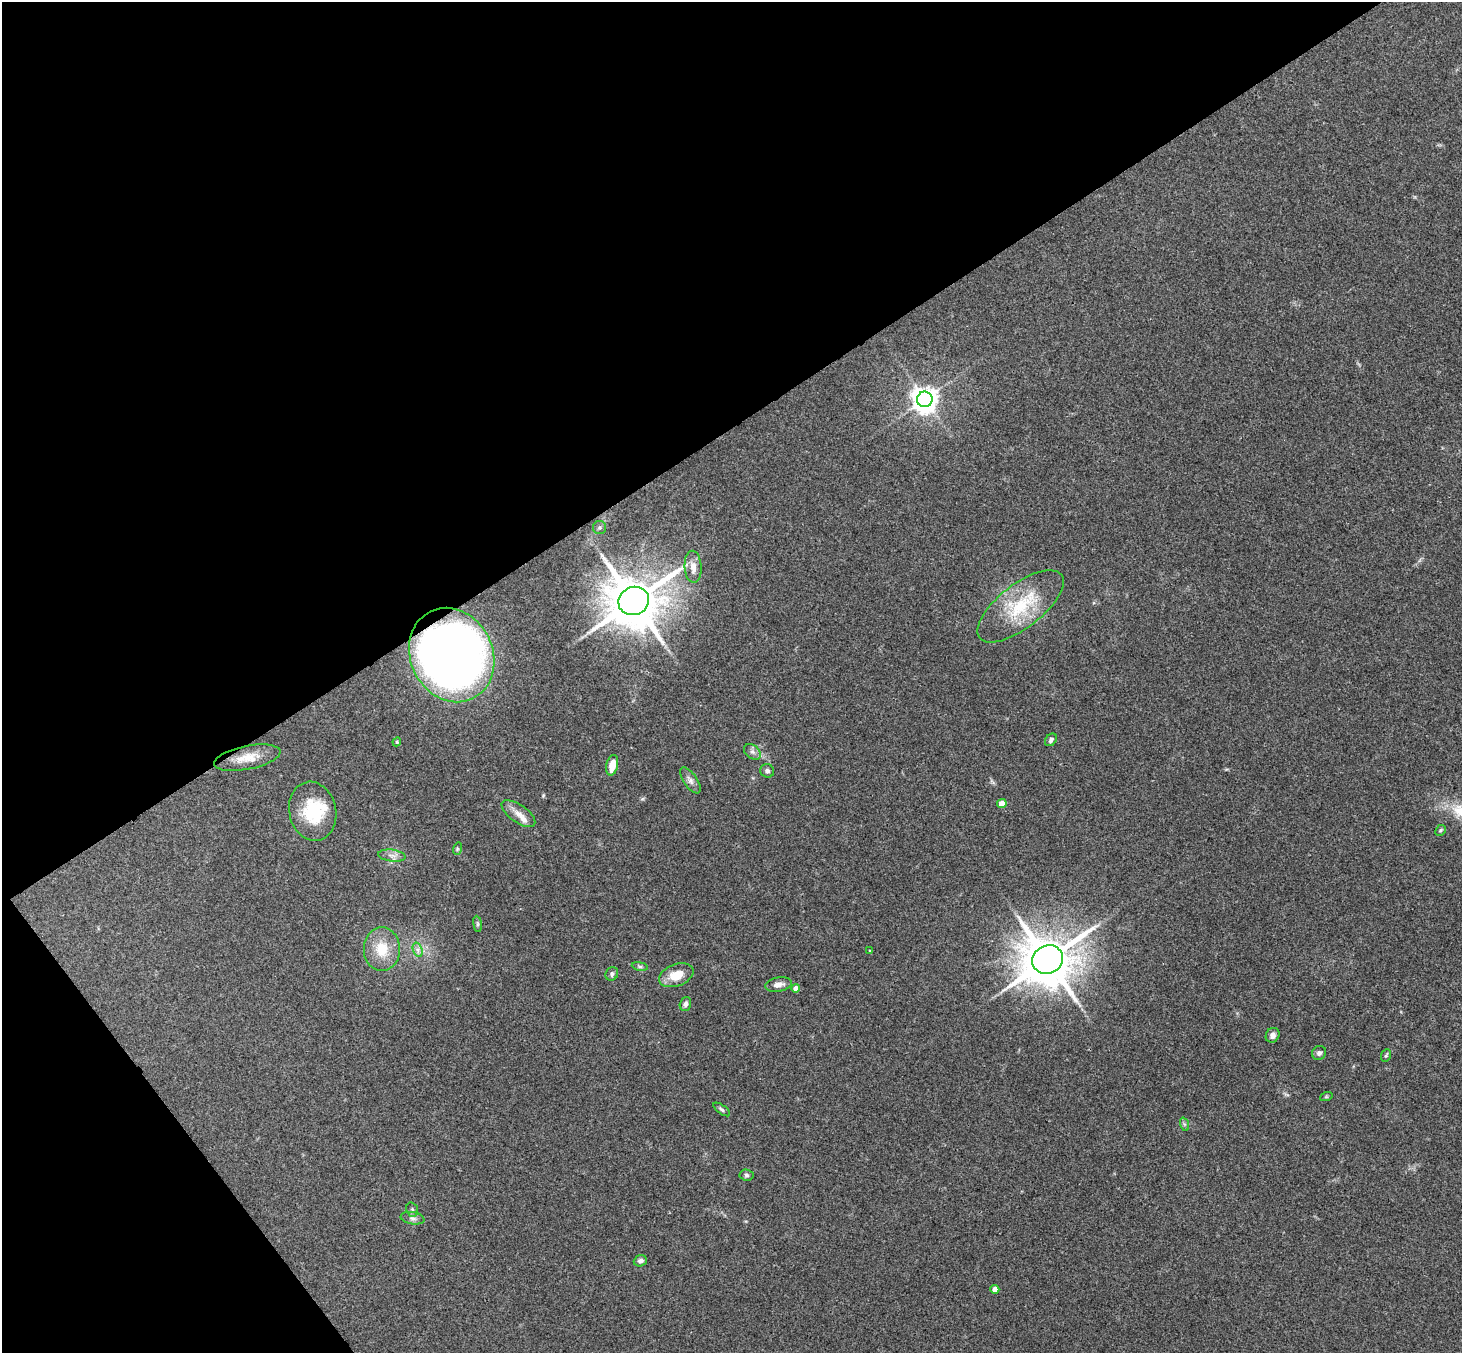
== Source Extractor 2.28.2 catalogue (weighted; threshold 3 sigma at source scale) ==
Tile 5 of 4 x 4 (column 1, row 2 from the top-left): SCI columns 53-1512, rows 3032-4382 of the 5945 x 5925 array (HDU 1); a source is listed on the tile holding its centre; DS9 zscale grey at full resolution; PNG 1464 x 1355 px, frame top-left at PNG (2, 2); each listed source drawn as its Kron ellipse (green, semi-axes under 4 px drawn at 4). Shown black and unused: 36% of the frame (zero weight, under 3 of 4 exposures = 6% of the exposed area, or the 3 px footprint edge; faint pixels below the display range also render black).
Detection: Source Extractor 2.28.2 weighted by HDU 2 'WHT'; one run over the whole footprint, this tile lists its part. Background 0.218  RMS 0.0084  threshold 0.0379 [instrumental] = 3 sigma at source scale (4.5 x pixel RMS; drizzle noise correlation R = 1.50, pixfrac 1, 0.05/0.05 arcsec/px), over >= 5 px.
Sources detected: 43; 2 inside a brighter listed object's ellipse — not listed separately; the other 41 listed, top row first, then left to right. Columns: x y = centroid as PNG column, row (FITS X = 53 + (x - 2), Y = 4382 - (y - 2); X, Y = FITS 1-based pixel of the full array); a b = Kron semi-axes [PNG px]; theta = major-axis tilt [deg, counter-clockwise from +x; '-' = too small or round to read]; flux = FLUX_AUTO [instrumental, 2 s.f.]
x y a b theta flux
925 399 8 7 - 870
599 528 6 6 - 2
693 567 16 8 -87 6.5
634 601 15 14 - 4700
1020 606 52 22 38 50
452 655 48 41 -64 690
1051 740 7 5 50 2.4
397 742 4 4 - 0.94
752 752 9 6 -40 3
247 758 34 11 11 16
612 765 10 5 78 11
767 771 7 6 - 2.2
690 780 15 6 -55 4.2
1002 804 4 4 - 16
313 811 30 23 -78 39
518 814 19 9 -35 7.8
1440 830 6 5 - 1.3
457 849 6 4 73 1.1
392 856 14 6 -7 4.3
477 924 8 4 -82 1.4
382 949 22 18 -90 22
418 950 7 4 -72 2.8
870 951 4 3 - 0.71
1048 960 16 14 26 4300
640 966 8 4 -9 1.6
612 974 7 6 - 2.4
676 975 18 11 21 16
778 984 13 7 9 5.6
796 988 4 4 - 6.5
685 1004 7 5 72 2.5
1273 1035 8 6 56 3.6
1319 1053 7 6 - 2.6
1386 1055 6 5 - 1.2
1326 1097 6 4 19 1.1
722 1109 10 4 -35 1.9
1184 1124 7 4 -71 1.4
747 1175 7 5 -5 1.7
412 1210 7 5 -71 2
413 1218 12 6 -9 3.4
640 1261 7 5 18 2.5
995 1289 4 4 - 7.8
Overlapping masked pixels (flux is a lower limit): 1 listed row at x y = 452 655